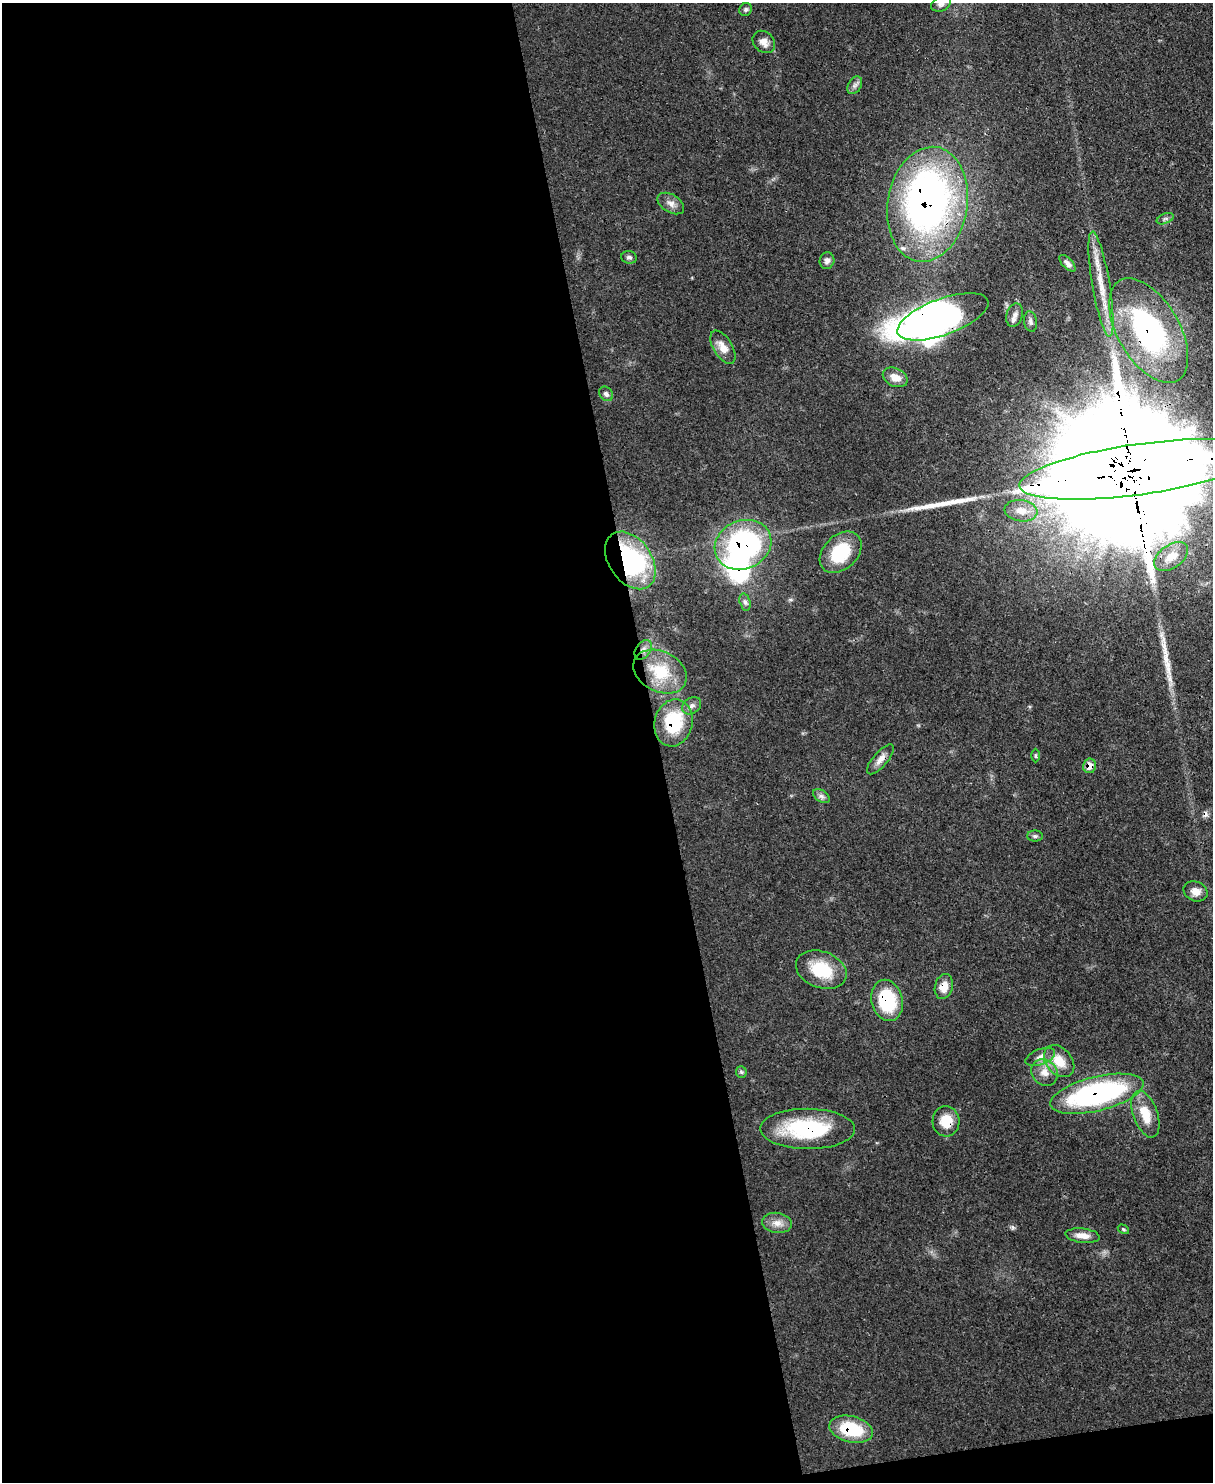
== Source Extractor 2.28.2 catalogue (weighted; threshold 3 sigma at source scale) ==
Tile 9 of 4 x 3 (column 1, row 3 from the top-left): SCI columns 79-1289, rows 216-1695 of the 5000 x 4982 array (HDU 1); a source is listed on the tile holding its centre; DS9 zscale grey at full resolution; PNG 1215 x 1484 px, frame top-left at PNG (2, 3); each listed source drawn as its Kron ellipse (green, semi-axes under 4 px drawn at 4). Shown black and unused: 55% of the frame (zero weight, under 3 of 4 exposures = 9% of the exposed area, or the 3 px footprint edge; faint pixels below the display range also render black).
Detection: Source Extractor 2.28.2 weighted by HDU 2 'WHT'; one run over the whole footprint, this tile lists its part. Background 0.0551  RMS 0.004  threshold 0.0179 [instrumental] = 3 sigma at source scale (4.5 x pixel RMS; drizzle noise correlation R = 1.50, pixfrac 1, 0.05/0.05 arcsec/px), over >= 5 px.
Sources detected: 58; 5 inside a brighter object's white glare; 1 cosmic-ray / hot-pixel residue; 2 long thin detections or spike segments (spike, bleed or trail) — neither listed nor drawn; the other 50 listed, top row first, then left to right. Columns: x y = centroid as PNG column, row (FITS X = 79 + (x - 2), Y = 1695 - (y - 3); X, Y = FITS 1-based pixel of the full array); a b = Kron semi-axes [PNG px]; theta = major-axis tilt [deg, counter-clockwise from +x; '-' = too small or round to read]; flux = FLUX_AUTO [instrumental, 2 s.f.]
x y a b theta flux
941 4 10 7 25 1.6
746 9 7 6 - 0.88
764 42 12 10 -44 3.3
855 85 9 6 58 1.6
671 203 14 9 -32 2.6
927 204 58 40 80 190
1165 219 9 5 23 1
629 257 8 6 -12 1.1
827 261 8 7 - 1.6
1068 263 10 5 -46 1.5
1101 284 53 9 -80 11
1015 315 12 8 73 2.2
943 317 48 18 20 70
1030 322 10 6 -80 1.4
1149 331 58 31 -60 80
723 347 18 9 -59 4.4
895 377 13 9 -25 4.4
606 394 8 6 -48 1.1
1139 469 120 25 8 46000
1021 511 16 10 -7 4.6
743 545 29 24 24 89
841 552 24 17 44 20
1171 557 19 11 35 7.7
630 560 32 21 -55 67
745 602 9 5 -74 1.2
643 650 11 7 55 2.3
660 672 28 20 -26 17
692 706 10 7 36 1.7
673 723 24 19 77 24
1035 756 7 3 -90 0.61
880 759 19 7 49 3
1090 766 7 6 - 4.4
821 796 9 6 -35 1.4
1035 836 8 5 0 0.89
1196 891 12 9 -25 3.6
821 970 26 18 -20 17
944 986 13 9 75 5
887 1000 21 15 -76 26
1040 1057 15 7 21 2.7
1059 1061 18 13 -49 8.1
741 1072 6 5 - 0.73
1044 1072 14 12 -44 4.7
1097 1094 48 17 14 84
1145 1114 24 12 -71 9
946 1121 15 13 -84 8.3
808 1129 47 20 0 37
777 1223 15 10 -7 3.6
1123 1229 6 3 -32 0.53
1083 1236 17 7 -6 3.9
851 1429 22 13 -13 21
Overlapping masked pixels (flux is a lower limit): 15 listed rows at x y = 927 204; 943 317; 1149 331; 1139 469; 743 545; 630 560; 643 650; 673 723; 1090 766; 944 986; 887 1000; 1097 1094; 946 1121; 808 1129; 851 1429
Isophote crosses this tile's border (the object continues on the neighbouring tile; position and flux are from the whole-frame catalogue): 2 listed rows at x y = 941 4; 1139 469